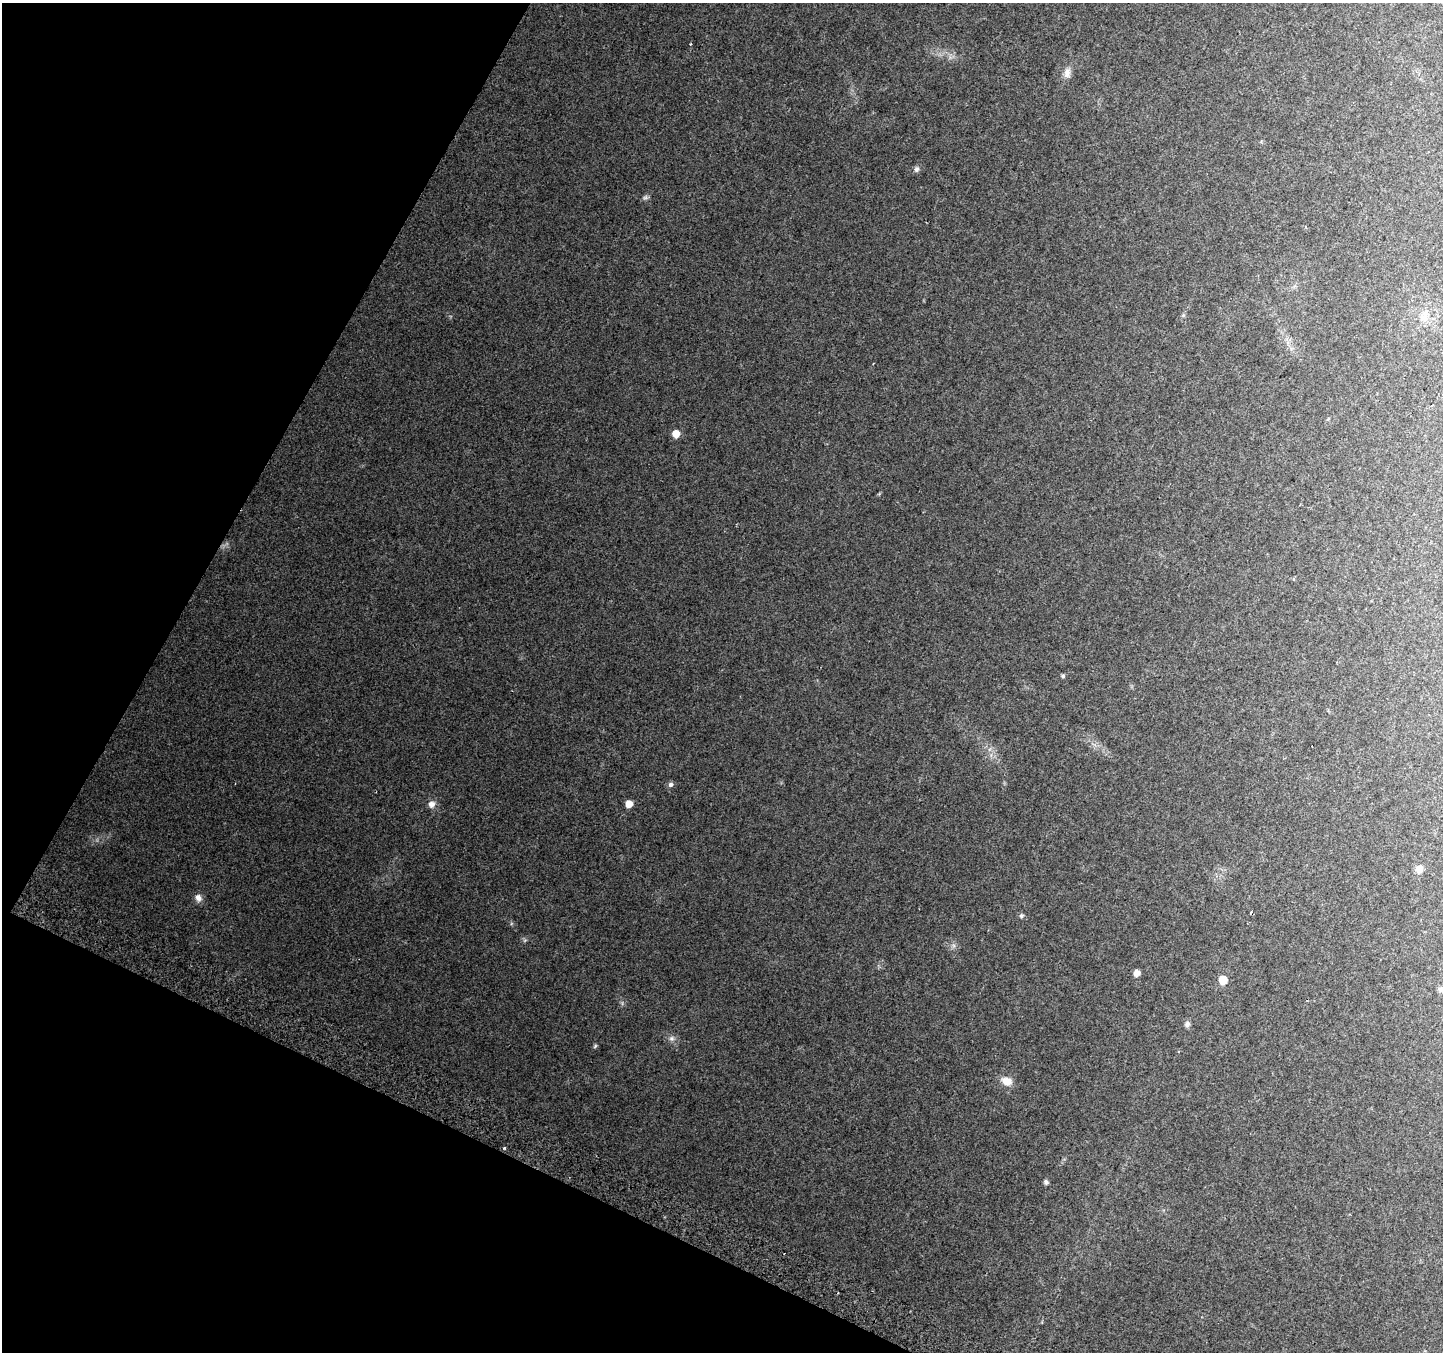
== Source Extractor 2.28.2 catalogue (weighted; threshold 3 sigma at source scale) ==
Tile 9 of 4 x 4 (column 1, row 3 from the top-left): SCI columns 30-1470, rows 1655-3004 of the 5815 x 5942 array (HDU 1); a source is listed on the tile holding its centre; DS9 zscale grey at full resolution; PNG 1445 x 1354 px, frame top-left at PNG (2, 3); no overlay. Shown black and unused: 23% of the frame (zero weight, under 2 of 3 exposures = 2% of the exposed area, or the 3 px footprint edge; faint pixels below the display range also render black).
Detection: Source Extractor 2.28.2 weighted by HDU 2 'WHT'; one run over the whole footprint, this tile lists its part. Background 0.0759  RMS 0.01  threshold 0.0452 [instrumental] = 3 sigma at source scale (4.5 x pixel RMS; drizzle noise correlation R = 1.50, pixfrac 1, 0.0396/0.0396 arcsec/px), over >= 5 px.
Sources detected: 25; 1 too faint to see at this stretch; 4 cosmic-ray / hot-pixel residue — not listed; the other 20 listed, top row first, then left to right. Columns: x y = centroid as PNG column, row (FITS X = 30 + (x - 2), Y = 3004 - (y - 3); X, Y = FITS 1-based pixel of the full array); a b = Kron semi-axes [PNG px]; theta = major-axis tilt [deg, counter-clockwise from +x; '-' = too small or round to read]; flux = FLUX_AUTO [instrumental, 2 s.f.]
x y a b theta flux
1067 73 14 9 81 5.9
917 169 8 6 88 2.4
1425 316 18 8 85 7.6
676 434 6 5 - 13
1063 676 5 5 - 1.6
670 784 7 6 - 2.5
431 804 7 7 - 5.6
629 804 6 6 - 8.4
1419 869 7 6 - 7.9
198 898 10 8 -65 5.1
1021 916 7 6 - 1.8
1137 973 6 6 - 5.3
1223 980 6 5 - 23
1441 989 7 7 - 2.3
1187 1024 7 7 - 2.7
672 1038 8 7 - 3.2
595 1046 7 4 46 1.3
1007 1081 13 9 -22 9.3
504 1148 4 3 - 1.2
1046 1182 5 5 - 2.3